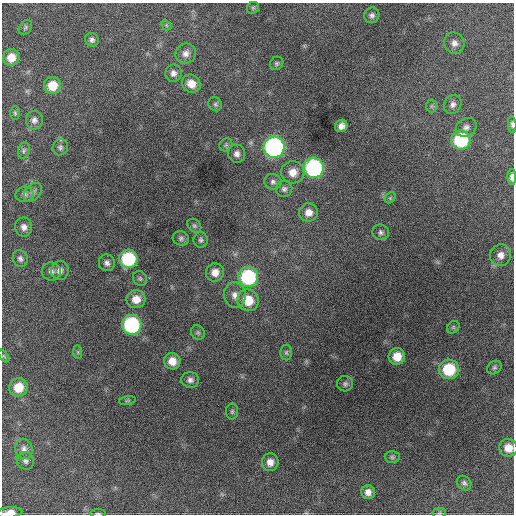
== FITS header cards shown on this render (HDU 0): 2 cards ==
NAXIS1  =                  512 / Axis length
NAXIS2  =                  512 / Axis length

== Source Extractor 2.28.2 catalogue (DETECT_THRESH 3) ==
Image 512 x 512 px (HDU 0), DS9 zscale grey, 1 PNG px = 1 image px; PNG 516 x 516 px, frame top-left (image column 1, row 512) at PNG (2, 3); each listed source drawn as its Kron ellipse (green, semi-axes under 4 px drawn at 4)
Background 1340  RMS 32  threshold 95.6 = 3 sigma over >= 5 px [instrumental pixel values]
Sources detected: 77; all 77 listed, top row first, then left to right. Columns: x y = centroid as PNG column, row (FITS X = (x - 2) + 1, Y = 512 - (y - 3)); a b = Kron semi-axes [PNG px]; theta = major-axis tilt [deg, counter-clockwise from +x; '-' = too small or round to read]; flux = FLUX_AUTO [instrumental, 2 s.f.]
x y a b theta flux
253 8 6 5 - 3800
372 15 8 7 - 7400
166 25 6 4 -47 3000
25 27 8 6 57 4300
92 40 7 6 - 6200
454 43 11 10 - 13000
186 53 10 9 - 14000
11 57 8 8 - 26000
277 63 7 6 - 4600
173 73 8 8 - 9700
191 84 10 8 -39 23000
52 86 9 8 - 37000
215 104 7 6 - 4700
453 104 10 8 58 10000
432 106 6 6 - 4400
15 113 7 5 -88 3700
34 120 9 8 - 9400
512 124 8 4 -85 5100
341 126 6 6 - 12000
466 127 11 8 33 10000
461 140 9 9 - 150000
226 145 7 5 45 4700
60 147 8 7 - 6100
274 147 10 10 - 560000
24 150 8 6 75 5200
237 154 9 8 - 9700
314 168 10 10 - 310000
293 172 11 11 - 25000
512 177 8 4 -88 9700
273 182 8 8 - 7500
284 189 8 8 - 7400
33 192 11 7 47 8600
25 194 9 7 4 7800
390 198 6 4 47 3500
308 212 9 9 - 19000
194 226 8 6 -45 4700
24 227 9 8 - 12000
381 232 8 7 - 6400
181 238 8 7 - 6100
201 240 7 7 - 5300
501 255 11 10 - 17000
20 258 8 7 - 7200
128 259 9 9 - 150000
107 263 8 8 - 8600
51 271 9 9 - 9200
60 271 9 9 - 12000
215 272 9 9 - 19000
248 277 10 10 - 200000
140 279 8 6 -53 4500
235 295 13 11 -83 17000
136 299 9 9 - 24000
248 300 11 10 - 48000
132 325 10 9 - 260000
453 327 7 5 46 3800
198 333 8 6 -51 5000
78 352 7 4 -89 3800
286 353 8 6 90 4600
4 356 7 3 -52 3000
397 356 8 8 - 31000
172 361 8 8 - 24000
494 368 8 6 36 4900
449 369 10 10 - 96000
190 380 9 8 - 9000
345 384 8 7 - 6100
18 387 9 9 - 37000
127 400 8 4 9 3400
232 412 8 6 89 4400
508 448 9 9 - 25000
24 449 10 8 -73 11000
392 457 7 6 - 4900
25 461 9 8 - 7900
270 462 9 8 - 15000
464 483 8 6 -44 5800
368 492 7 7 - 13000
10 512 13 5 4 18000
98 513 8 3 0 3100
439 513 7 4 10 3600
At the frame edge (FLAGS 8, measured only in part): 6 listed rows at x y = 512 124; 512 177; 508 448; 10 512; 98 513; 439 513